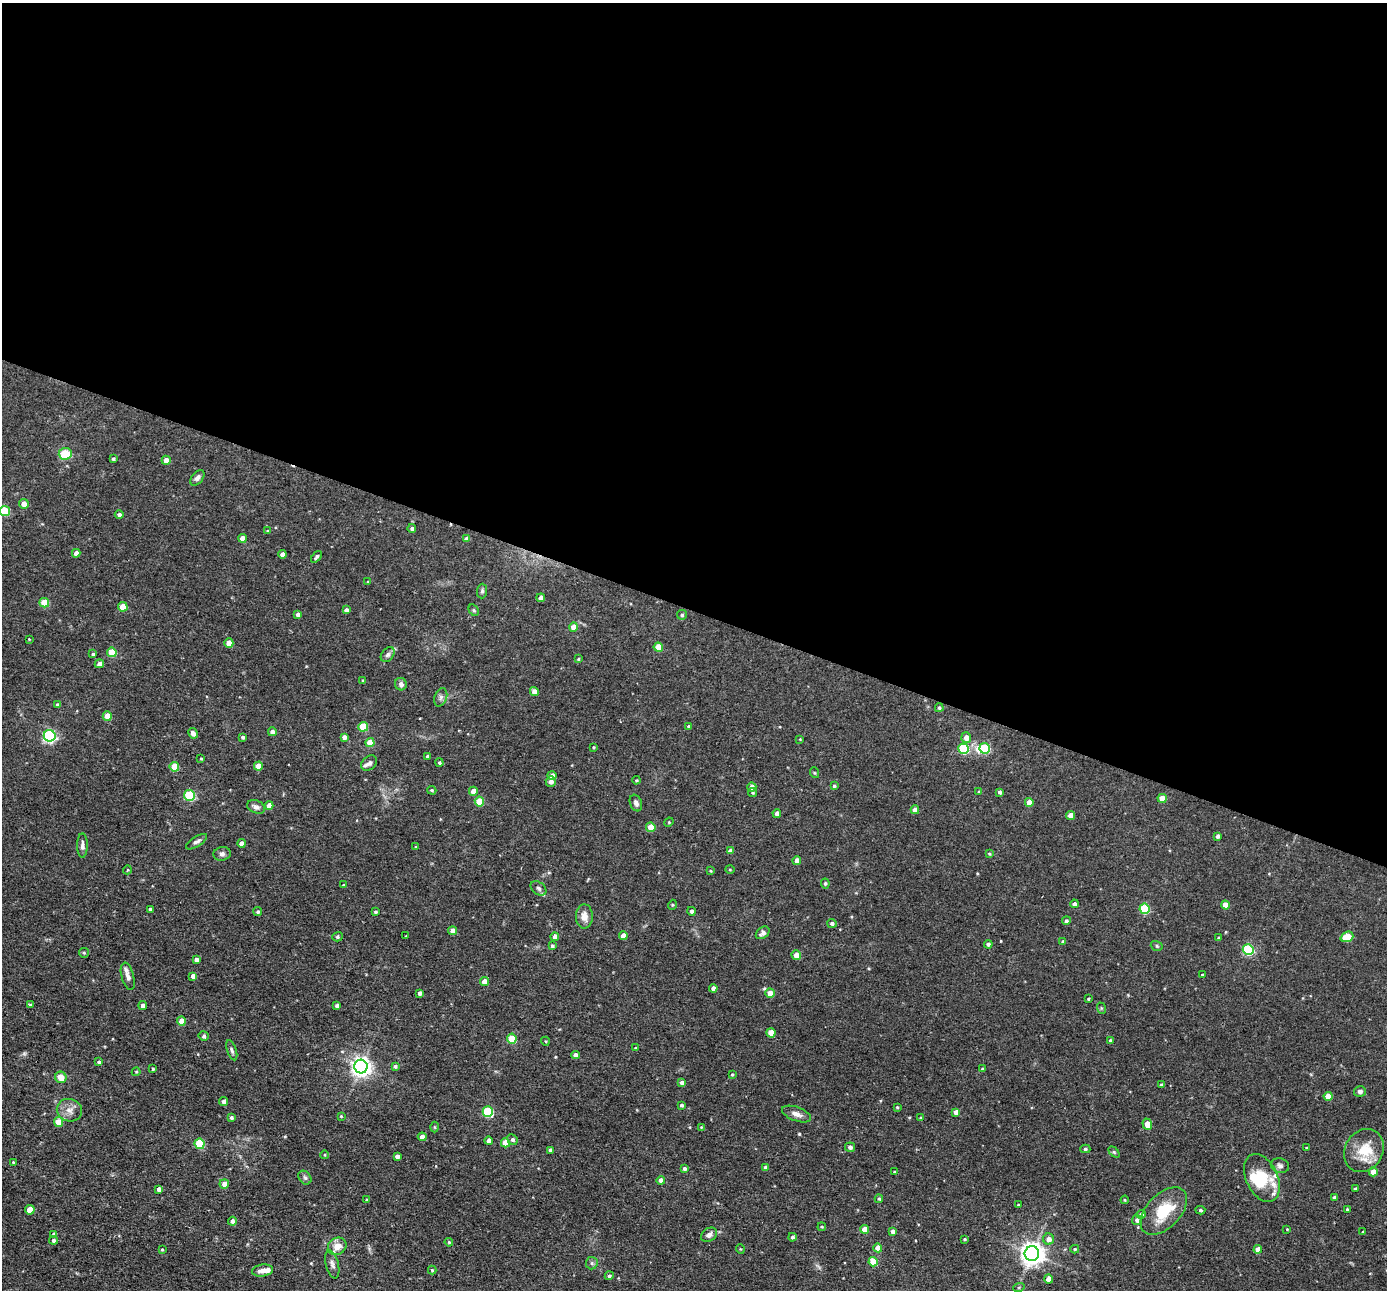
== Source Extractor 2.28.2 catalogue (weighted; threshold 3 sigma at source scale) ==
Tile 3 of 4 x 4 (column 3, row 1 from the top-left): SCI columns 2773-4157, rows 3999-5286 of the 5543 x 5555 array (HDU 1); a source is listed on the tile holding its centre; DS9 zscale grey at full resolution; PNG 1389 x 1292 px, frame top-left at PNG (2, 3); each listed source drawn as its Kron ellipse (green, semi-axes under 4 px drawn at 4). Shown black and unused: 47% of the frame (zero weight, under 2 of 3 exposures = <1% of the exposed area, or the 3 px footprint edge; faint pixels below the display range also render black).
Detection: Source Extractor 2.28.2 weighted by HDU 2 'WHT'; one run over the whole footprint, this tile lists its part. Background 0.0581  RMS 0.0075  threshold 0.0338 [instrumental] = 3 sigma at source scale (4.5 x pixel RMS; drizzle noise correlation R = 1.50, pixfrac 1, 0.05/0.05 arcsec/px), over >= 5 px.
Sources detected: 240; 2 inside a brighter object's white glare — neither listed nor drawn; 4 inside a brighter listed object's ellipse — not listed separately; the other 234 listed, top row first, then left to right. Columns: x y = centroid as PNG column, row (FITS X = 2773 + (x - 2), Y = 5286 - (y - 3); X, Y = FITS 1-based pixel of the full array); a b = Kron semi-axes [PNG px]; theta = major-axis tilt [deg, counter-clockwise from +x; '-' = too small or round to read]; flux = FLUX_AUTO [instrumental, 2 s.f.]
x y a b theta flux
65 454 6 6 - 22
113 459 4 4 - 1.2
166 460 4 4 - 5.9
197 478 9 5 50 2.5
24 504 5 4 - 6
5 511 5 5 - 27
119 514 4 4 - 1.9
412 528 4 4 - 1.6
268 531 4 4 - 0.72
242 538 4 4 - 6.7
467 539 4 4 - 3.8
76 553 4 4 - 3.8
282 554 4 4 - 2.7
316 557 7 3 50 1.4
368 582 3 3 - 0.72
482 591 7 5 88 1.5
541 598 4 4 - 4.2
44 603 5 4 - 20
123 607 5 4 - 14
346 610 4 4 - 2.3
474 610 6 4 -60 1.1
298 614 4 3 - 2
682 615 5 5 - 1.4
574 627 4 4 - 7.4
29 639 3 3 - 0.45
229 643 4 4 - 10
658 647 4 4 - 13
112 652 5 4 - 18
93 654 4 3 - 1.2
388 655 8 6 51 1.9
578 659 3 3 - 0.71
99 664 4 4 - 2.8
363 680 4 2 - 0.59
401 684 6 6 - 2.6
534 691 4 4 - 4.4
441 697 9 6 71 2.2
57 705 4 3 - 1.9
939 708 4 4 - 1.2
107 716 4 4 - 12
688 726 4 3 - 0.8
363 727 5 5 - 23
272 732 4 4 - 3.1
193 733 5 4 - 3.5
50 736 6 5 - 120
243 737 4 3 - 1.5
344 737 4 4 - 2.9
966 737 5 5 - 5.2
800 739 3 3 - 0.53
370 742 4 4 - 13
593 747 4 3 - 0.63
985 748 5 5 - 40
964 749 5 5 - 45
427 756 3 3 - 1.1
201 759 3 2 - 0.65
369 763 9 6 41 2.2
439 763 4 3 - 1
258 766 4 4 - 8.9
174 767 5 4 - 21
815 773 5 3 - 0.69
552 776 4 4 - 4.4
636 780 4 4 - 0.75
551 782 5 5 - 3.3
834 786 3 3 - 1.1
752 787 4 4 - 3.6
432 790 4 3 - 0.97
473 791 4 4 - 6.5
979 792 4 4 - 0.73
1000 792 4 3 - 1.8
753 793 4 4 - 0.87
189 795 5 5 - 53
1162 798 5 4 - 9.2
479 801 5 4 - 18
1029 802 4 4 - 6.7
636 803 8 6 -69 2.3
269 805 4 4 - 6.3
256 807 9 6 -24 2.7
915 810 4 4 - 4.2
777 813 4 4 - 3.3
1071 815 4 4 - 5.8
669 822 5 4 - 0.73
651 827 5 4 - 10
1217 836 4 3 - 1.8
197 842 12 5 33 2.4
242 843 4 4 - 3.6
82 845 12 5 -89 2.7
416 847 4 4 - 0.8
730 851 4 4 - 2.6
989 853 4 2 - 0.61
222 854 9 6 8 2.3
797 861 4 4 - 6.3
730 869 5 3 - 0.7
127 870 4 3 - 0.65
710 871 4 4 - 0.73
825 883 5 4 - 1
343 885 3 2 - 0.53
538 888 9 6 -39 2
1074 904 4 4 - 1.7
672 905 5 3 - 0.59
1225 905 4 4 - 6.6
150 909 4 3 - 1.4
1145 909 5 5 - 39
692 911 4 4 - 1.8
258 912 4 4 - 1.3
375 912 3 3 - 0.93
584 916 12 8 -90 5.9
1066 921 4 4 - 1.5
832 923 5 4 - 1.7
453 931 4 4 - 5.2
763 933 7 5 38 2.9
406 936 3 2 - 0.96
623 936 4 4 - 4.9
337 937 5 4 - 1.2
555 937 4 4 - 3.8
1347 937 6 5 - 21
1219 938 4 3 - 0.8
1063 942 4 3 - 1.5
988 944 4 4 - 1.8
552 946 4 4 - 1.2
1157 946 6 4 -18 1.2
1248 949 5 5 - 64
84 953 5 4 - 0.95
796 955 5 4 - 6.7
196 959 4 4 - 2.9
1202 975 4 3 - 0.61
128 976 14 6 -75 3.9
193 976 4 4 - 3.8
484 981 4 4 - 5.8
713 988 4 4 - 3.9
420 993 4 3 - 2
770 993 4 4 - 8.3
1088 999 3 3 - 0.74
30 1005 3 2 - 1.9
143 1006 4 4 - 3.5
337 1006 4 4 - 2.6
1101 1008 6 3 -71 0.87
181 1021 4 4 - 8
771 1033 4 4 - 12
204 1036 5 4 - 1.6
512 1038 5 4 - 19
1110 1040 4 3 - 1.1
545 1041 4 3 - 0.59
635 1048 4 3 - 0.58
232 1050 10 4 -71 1.8
575 1055 4 4 - 4.2
99 1062 4 4 - 1.5
361 1066 7 6 - 400
395 1066 4 3 - 1.3
153 1069 3 3 - 0.99
982 1069 4 3 - 1.1
136 1072 4 4 - 0.71
732 1074 4 3 - 0.64
61 1077 6 5 - 7.9
682 1083 4 4 - 3.9
1161 1085 3 3 - 1.3
1360 1091 6 5 - 2.3
1328 1096 4 4 - 10
223 1101 4 4 - 2.3
681 1105 3 3 - 1.4
897 1107 4 3 - 0.69
69 1110 13 11 -19 5.8
488 1112 5 5 - 46
956 1112 4 4 - 4.5
796 1114 15 7 -20 4.2
341 1116 3 3 - 0.66
231 1118 4 3 - 1.4
920 1118 4 3 - 0.73
59 1122 5 4 - 9.7
1147 1124 6 4 -70 8.5
435 1127 5 3 - 0.82
701 1127 4 4 - 0.67
422 1137 4 4 - 5.2
512 1140 5 5 - 1.6
489 1141 4 4 - 3.4
505 1143 4 4 - 12
200 1144 5 5 - 37
850 1147 5 4 - 2.5
1306 1148 3 3 - 0.81
1085 1149 5 4 - 1.4
550 1150 4 3 - 2.6
1364 1150 22 19 58 18
1114 1152 6 4 -45 0.94
325 1155 4 3 - 0.59
397 1157 4 4 - 2.6
13 1162 4 3 - 0.53
1280 1166 9 7 -15 2.4
765 1168 4 4 - 2.5
685 1169 3 3 - 1.4
894 1172 3 2 - 0.57
1373 1172 4 4 - 8.2
305 1178 7 5 -53 1.7
1262 1178 25 15 -65 22
661 1180 4 4 - 3.3
224 1184 5 4 - 5.5
159 1189 4 4 - 2.6
1355 1189 3 3 - 0.87
1335 1197 4 3 - 2.5
879 1199 4 4 - 0.91
367 1200 3 3 - 1
1125 1200 4 4 - 0.79
1018 1205 3 2 - 0.6
1347 1209 3 3 - 0.68
30 1210 5 4 - 10
1200 1210 5 4 - 1.1
1164 1211 28 17 46 27
1141 1214 4 4 - 2.4
1137 1220 5 5 - 2.6
232 1221 4 4 - 2.5
822 1227 4 3 - 0.75
864 1229 4 4 - 8.7
1287 1229 3 3 - 0.44
892 1231 4 4 - 2.3
1363 1232 3 3 - 0.98
54 1234 4 3 - 1.7
709 1235 8 6 32 3
792 1237 4 4 - 1.5
964 1239 3 2 - 0.78
1049 1239 6 5 - 4.9
53 1240 4 4 - 1.5
449 1242 4 3 - 0.81
337 1246 10 8 32 8.1
878 1248 4 4 - 7.8
740 1249 5 3 - 0.61
1075 1249 4 4 - 0.98
1258 1249 4 4 - 6.2
162 1250 3 3 - 0.81
1032 1253 7 7 - 590
873 1262 5 4 - 16
592 1263 6 6 - 1.5
332 1264 14 6 -76 3.2
432 1270 4 4 - 0.84
263 1271 10 6 7 4
609 1276 5 4 - 1.5
1049 1279 4 4 - 7.7
1019 1287 6 3 19 0.9
Isophote crosses this tile's border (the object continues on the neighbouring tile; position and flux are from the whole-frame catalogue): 1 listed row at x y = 5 511